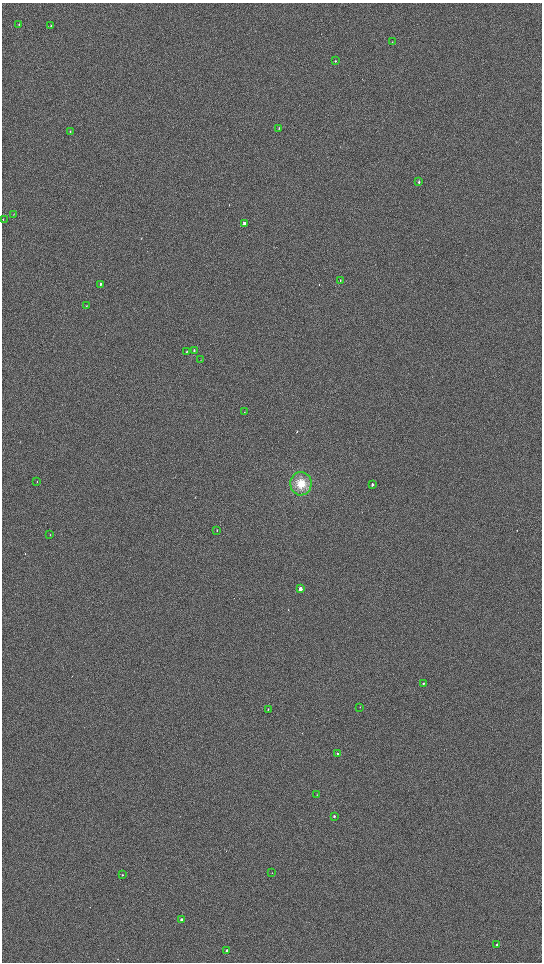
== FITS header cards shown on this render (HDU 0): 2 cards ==
NAXIS1  =                 1080 / length of data axis 1
NAXIS2  =                 1920 / length of data axis 2

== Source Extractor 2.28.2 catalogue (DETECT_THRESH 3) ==
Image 1080 x 1920 px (HDU 0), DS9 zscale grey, zoomed out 1/2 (1 PNG px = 2 x 2 image px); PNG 544 x 964 px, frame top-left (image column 1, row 1919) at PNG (2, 3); each listed source drawn as its Kron ellipse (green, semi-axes under 4 px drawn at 4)
Background 900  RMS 120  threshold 366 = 3 sigma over >= 5 px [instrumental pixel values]
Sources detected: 34; all 34 listed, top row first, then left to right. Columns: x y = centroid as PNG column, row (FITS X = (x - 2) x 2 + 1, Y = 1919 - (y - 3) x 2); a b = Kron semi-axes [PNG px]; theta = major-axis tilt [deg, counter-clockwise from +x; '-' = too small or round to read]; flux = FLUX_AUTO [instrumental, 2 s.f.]
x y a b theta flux
19 24 3 1 - 8300
51 26 3 2 - 17000
392 42 2 2 - 7500
335 61 3 2 - 16000
279 128 3 2 - 16000
70 131 3 2 - 13000
419 182 3 2 - 29000
14 214 2 2 - 8700
3 219 2 2 - 8800
244 224 3 2 - 180000
340 280 3 2 - 10000
100 284 3 2 - 31000
86 306 3 2 - 11000
194 350 4 3 - 30000
187 351 3 2 - 17000
201 360 3 2 - 10000
244 412 3 2 - 8400
37 481 3 2 - 8900
301 484 12 10 -88 400000
372 485 3 2 - 41000
217 530 2 2 - 6900
50 535 3 2 - 8600
300 589 3 2 - 180000
423 683 3 2 - 21000
360 707 2 2 - 10000
268 709 3 2 - 20000
338 754 3 2 - 48000
317 795 2 1 - 6200
334 816 2 2 - 39000
272 873 2 2 - 8100
122 875 2 2 - 18000
182 920 2 2 - 110000
497 945 2 2 - 40000
227 950 2 2 - 64000